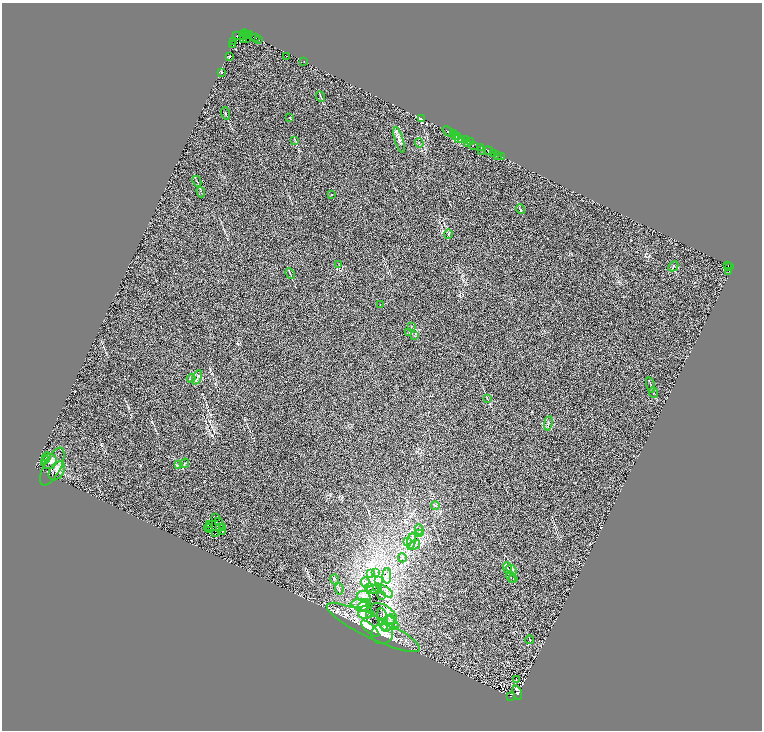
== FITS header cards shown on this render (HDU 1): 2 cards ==
NAXIS1  =                 1520
NAXIS2  =                 1456

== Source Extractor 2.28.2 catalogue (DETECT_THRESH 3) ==
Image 1520 x 1456 px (HDU 1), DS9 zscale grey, zoomed out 1/2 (1 PNG px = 2 x 2 image px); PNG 764 x 732 px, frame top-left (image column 1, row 1455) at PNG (2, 3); each listed source drawn as its Kron ellipse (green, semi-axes under 4 px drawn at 4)
Background 0.794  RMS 1.7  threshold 5.04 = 3 sigma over >= 5 px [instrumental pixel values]
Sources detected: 142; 28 cannot appear on this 1/2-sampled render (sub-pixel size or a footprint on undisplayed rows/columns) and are neither listed nor drawn; the other 114 listed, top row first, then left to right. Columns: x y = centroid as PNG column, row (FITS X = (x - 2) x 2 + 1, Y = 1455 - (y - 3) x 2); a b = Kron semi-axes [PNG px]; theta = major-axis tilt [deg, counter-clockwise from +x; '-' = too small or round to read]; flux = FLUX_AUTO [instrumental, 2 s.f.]
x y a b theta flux
244 34 5 3 - 5600
246 34 2 1 - 1200
237 35 3 2 - 3200
250 35 2 2 - 210
248 36 3 1 - 3100
247 38 3 3 - 6000
255 38 2 1 - 1400
244 39 3 1 - 3300
259 39 2 1 - 660
234 42 2 1 - 660
233 45 2 1 - 5800
229 56 2 1 - 240
287 56 2 2 - 510
304 62 2 1 - 130
222 72 2 2 - 340
321 96 5 2 - 270
225 113 6 2 -72 320
290 117 3 2 - 130
421 118 3 2 - 3500
448 131 6 2 -41 13000
453 134 2 2 - 18000
456 135 2 2 - 55000
458 137 3 2 - 3500
459 139 3 2 - 36000
461 139 4 2 - 9200
295 140 3 2 - 170
399 140 13 4 -73 1400
465 140 4 2 - 2100
470 142 2 1 - 430
419 143 5 1 - 210
467 144 3 1 - 230
473 145 2 1 - 330
481 148 3 2 - 2900
482 150 2 1 - 1000
488 151 4 2 - 4400
494 153 3 1 - 1600
498 155 2 1 - 4200
501 156 2 1 - 150
197 181 6 2 -63 280
201 192 5 2 - 180
332 194 4 1 - 96
521 209 5 1 - 210
448 234 5 3 - 360
339 265 4 1 - 140
728 265 2 1 - 180
673 266 5 2 - 350
730 266 2 1 - 78
729 271 2 1 - 1100
290 273 5 2 - 320
380 305 3 2 - 130
411 327 4 2 - 140
409 332 4 3 - 280
415 336 3 3 - 280
197 377 8 1 67 260
191 378 4 2 - 260
650 385 8 2 -75 370
654 393 5 2 - 240
487 399 3 2 - 200
548 423 7 3 81 590
47 457 5 3 - 360
46 460 2 1 - 86
49 462 8 7 - 1500
184 463 5 2 - 310
178 465 4 2 - 240
52 466 21 8 62 2500
57 471 10 7 57 1600
435 506 4 3 - 330
215 517 2 1 - 55
218 522 2 1 - 59
210 525 2 1 - 76
220 527 3 1 - 64
223 527 2 1 - 78
208 528 5 1 - 360
210 528 2 1 - 100
419 530 5 4 - 630
222 531 3 2 - 390
419 533 3 3 - 360
215 534 2 1 - 90
408 541 3 2 - 310
411 541 9 3 79 1100
415 545 6 3 33 500
402 558 4 4 - 450
507 568 6 2 -71 400
511 570 6 4 -50 730
376 572 3 2 - 260
370 573 4 2 - 340
387 576 7 4 -89 950
511 577 6 2 -65 380
334 579 5 3 - 370
513 579 4 3 - 360
378 580 4 3 - 560
365 582 5 3 - 550
369 587 4 4 - 610
377 587 4 2 - 160
339 589 6 2 -85 290
373 590 7 2 5 360
386 591 8 3 -38 690
382 596 3 2 - 140
364 597 7 5 -26 1100
359 603 9 4 5 1200
364 606 8 4 38 910
365 612 7 6 - 1300
384 613 15 7 -34 2000
370 615 2 1 - 130
383 619 11 5 -79 1600
388 623 9 5 64 2000
392 623 9 4 -44 1400
373 627 51 11 -26 15000
370 629 11 3 -41 2000
382 634 11 10 - 2000
530 640 4 2 - 180
516 679 2 1 - 97
517 693 7 2 -72 10000
510 696 2 2 - 1400
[28 sub-pixel or undisplayed-footprint detections neither listed nor drawn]